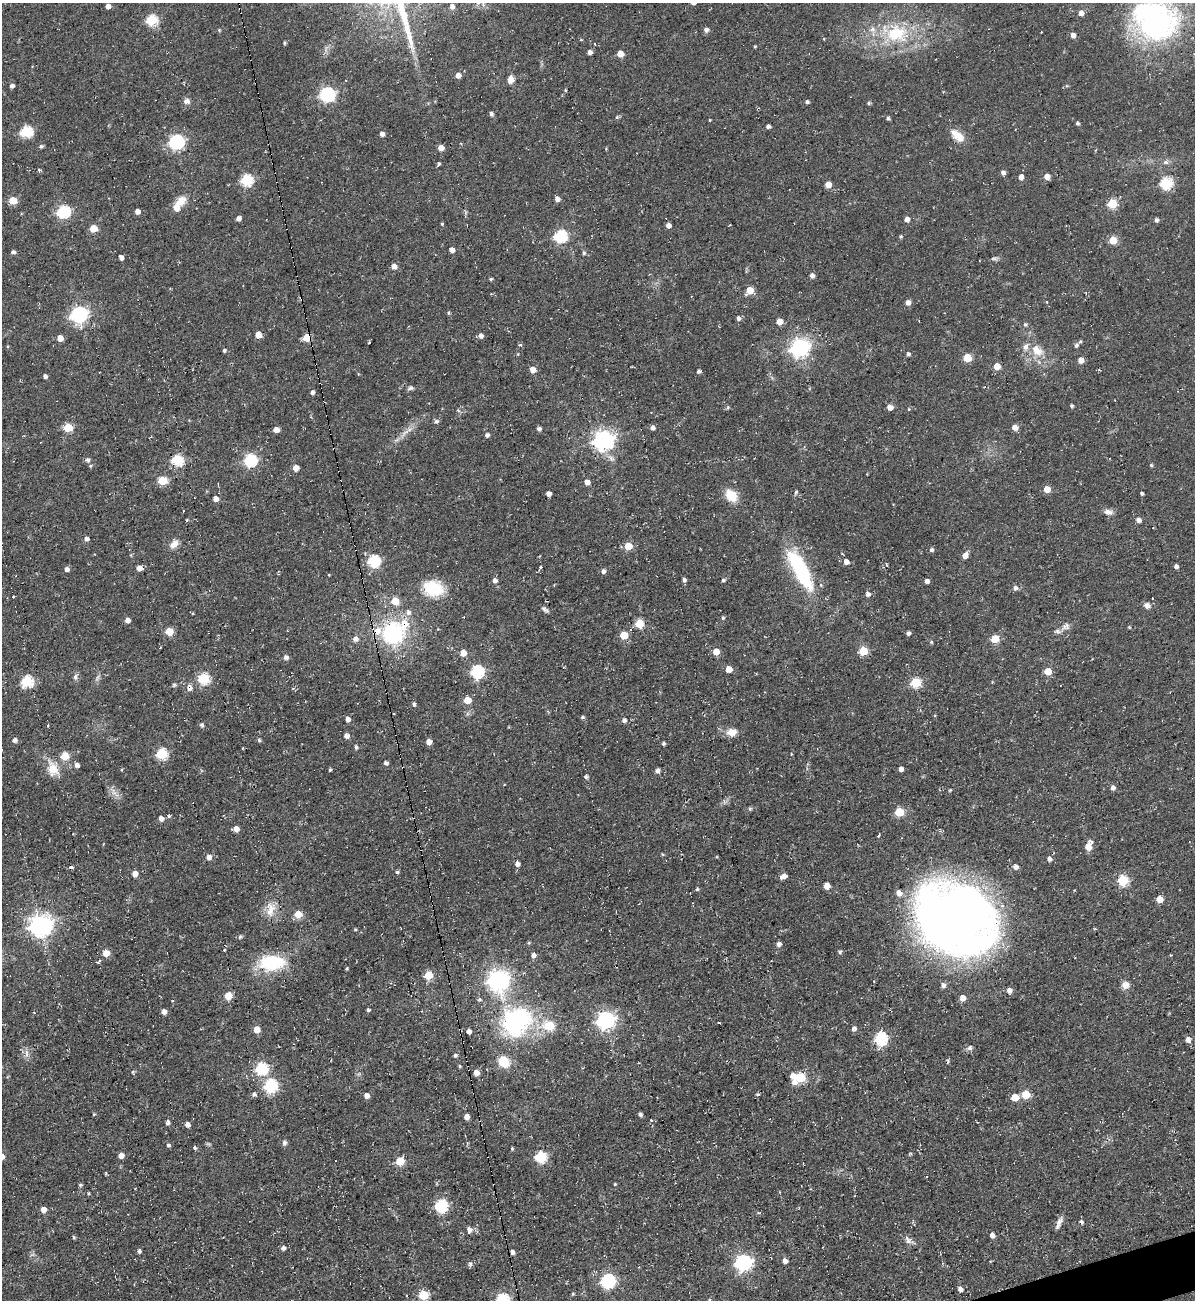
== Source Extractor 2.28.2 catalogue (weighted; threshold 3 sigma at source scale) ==
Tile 6 of 4 x 4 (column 2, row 2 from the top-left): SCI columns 1454-2646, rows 2632-3929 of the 5180 x 5227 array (HDU 1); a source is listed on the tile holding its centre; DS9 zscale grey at full resolution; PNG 1197 x 1302 px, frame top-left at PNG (2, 3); no overlay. Shown black and unused: <1% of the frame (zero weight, under 2 of 3 exposures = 2% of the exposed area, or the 3 px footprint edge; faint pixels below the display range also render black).
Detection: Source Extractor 2.28.2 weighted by HDU 2 'WHT'; one run over the whole footprint, this tile lists its part. Background 0.0433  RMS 0.0078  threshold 0.0349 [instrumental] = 3 sigma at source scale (4.5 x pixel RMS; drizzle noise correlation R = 1.50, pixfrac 1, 0.05/0.05 arcsec/px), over >= 5 px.
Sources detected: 323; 3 too faint to see at this stretch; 3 inside a brighter object's white glare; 11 cosmic-ray / hot-pixel residue — not listed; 7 inside a brighter listed object's ellipse — not listed separately; the other 299 listed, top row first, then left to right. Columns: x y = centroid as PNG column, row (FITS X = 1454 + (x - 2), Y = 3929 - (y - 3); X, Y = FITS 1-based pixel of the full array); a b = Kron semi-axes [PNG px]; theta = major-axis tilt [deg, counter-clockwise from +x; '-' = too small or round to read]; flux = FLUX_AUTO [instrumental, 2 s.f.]
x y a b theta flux
693 3 5 5 - 3.1
108 6 5 4 - 4.6
452 6 6 6 - 3.4
1081 13 5 5 - 5.5
151 20 6 5 - 64
1155 21 57 49 15 170
219 30 5 3 - 0.79
706 30 6 5 - 2.8
897 34 33 24 0 47
1073 35 5 5 - 3.3
824 39 5 3 - 0.6
284 43 4 3 - 1.2
755 46 3 3 - 0.73
589 52 4 4 - 3.6
620 54 5 5 - 10
458 75 5 4 - 5.4
510 79 8 6 78 5.2
12 86 4 4 - 3
565 90 4 3 - 0.75
327 94 7 6 - 170
187 101 8 7 - 3.1
807 102 4 4 - 1.6
869 103 4 4 - 1.2
491 114 5 4 - 2
617 117 5 5 - 1.2
888 118 4 4 - 1.4
710 120 4 3 - 0.55
1077 123 4 4 - 1.5
768 126 4 3 - 2.5
26 132 6 5 - 74
382 134 5 5 - 3.3
958 136 17 10 -51 10
176 142 7 6 - 170
41 146 5 4 - 1.5
441 148 5 4 - 5.6
1166 162 8 6 -1 2.3
439 164 5 4 - 1
1003 173 5 4 - 3.2
1021 177 5 4 - 4.5
1047 177 5 5 - 6.4
246 180 6 6 - 75
1166 183 6 6 - 76
828 185 5 5 - 8.3
557 199 5 4 - 3.9
13 201 5 5 - 20
180 201 16 11 34 8.5
1112 204 5 5 - 38
63 211 6 6 - 100
137 212 4 4 - 5.6
238 218 4 4 - 4
907 219 4 4 - 4.3
1156 220 4 4 - 2.2
442 224 4 4 - 0.81
668 225 4 4 - 4.1
93 228 5 5 - 17
560 236 6 6 - 110
901 237 5 5 - 1
1113 240 5 5 - 20
452 250 5 4 - 4.3
13 252 4 4 - 2.2
584 253 5 5 - 1.3
121 257 4 4 - 3.7
994 258 11 4 0 1.7
394 266 5 5 - 4.5
812 276 5 5 - 3.2
491 279 3 3 - 1.4
750 290 5 5 - 18
908 303 5 5 - 4.2
448 313 4 4 - 1.1
79 314 7 6 - 230
738 318 6 5 - 2.3
780 322 5 5 - 10
1025 324 6 4 -73 1.3
258 335 5 5 - 12
481 336 5 5 - 3.1
60 338 5 5 - 7.2
307 338 6 5 - 23
520 345 5 4 - 1.3
1076 345 7 5 69 2.1
7 346 5 3 - 0.72
799 348 7 7 - 290
224 350 4 4 - 1.6
1037 351 20 13 -39 13
908 354 5 4 - 1.7
967 358 5 5 - 25
1081 360 5 4 - 7
997 366 5 5 - 11
533 370 5 5 - 6.7
699 371 4 4 - 1.9
45 376 4 4 - 2.3
411 388 9 5 14 1.9
312 392 4 4 - 2.2
1072 406 4 3 - 1.3
890 407 5 4 - 6
909 409 5 4 - 0.71
436 421 6 5 - 1.9
1015 427 5 4 - 6.4
68 428 5 5 - 33
653 428 5 5 - 2.2
276 429 5 4 - 6.7
539 429 4 4 - 2.4
404 433 16 6 42 5.5
487 435 5 4 - 2.4
603 440 7 7 - 440
87 460 6 5 - 2
177 460 6 5 - 71
250 460 6 6 - 96
1151 465 4 4 - 0.99
296 468 5 5 - 7.6
162 480 5 5 - 33
587 482 5 5 - 4.7
1047 489 5 5 - 11
796 492 6 4 68 1.1
1142 493 3 3 - 1.4
549 494 4 4 - 3.4
731 495 17 12 -46 13
215 499 4 4 - 5.6
1108 512 11 7 -16 4
187 520 4 3 - 0.77
1138 520 5 5 - 3.7
86 539 6 5 - 2.4
174 544 11 7 41 6.1
628 546 5 5 - 17
931 550 5 5 - 1.9
131 555 5 3 - 0.75
965 555 8 5 59 5.1
374 561 6 6 - 84
846 562 5 5 - 4.8
1176 566 4 4 - 2.4
540 567 3 3 - 2.5
139 568 5 4 - 5.1
67 569 5 5 - 2.7
800 570 57 16 -61 65
603 571 4 4 - 2.8
329 575 3 2 - 0.53
684 580 5 4 - 1.9
723 580 4 4 - 1.7
495 581 6 6 - 3.1
927 581 4 4 - 3.1
433 588 24 18 -10 26
1015 588 6 5 - 2.9
868 594 5 5 - 3.1
13 597 3 3 - 2
395 601 5 5 - 15
1147 605 8 8 - 3.4
545 610 9 5 -39 2.1
723 618 5 4 - 1.3
127 620 4 4 - 4.6
639 624 5 5 - 32
1066 626 11 8 51 3.8
1129 627 5 3 - 0.68
169 631 5 5 - 18
393 633 28 27 - 69
908 633 4 4 - 2.3
624 635 5 5 - 20
355 639 6 5 - 4
995 639 5 5 - 23
931 642 5 4 - 0.94
863 651 5 5 - 32
716 652 5 5 - 9.9
463 653 5 5 - 8
286 657 6 5 - 2.4
729 669 5 5 - 9.4
1048 671 5 5 - 13
477 672 6 6 - 110
75 677 9 6 89 2.2
203 679 6 6 - 66
27 681 6 6 - 74
916 683 5 5 - 50
174 685 6 4 69 1.2
190 688 9 7 -88 3.6
467 700 5 5 - 13
414 704 5 4 - 1.6
582 717 5 4 - 1.3
348 719 5 4 - 3.8
624 720 5 5 - 2.4
201 725 5 5 - 1.8
732 732 12 9 12 7.3
346 736 5 5 - 3.8
15 740 7 5 65 2
259 740 5 5 - 1.2
429 742 5 5 - 5.8
663 743 4 4 - 1.5
356 747 6 4 -81 1.1
161 754 6 5 - 64
791 754 4 2 - 0.62
65 756 5 5 - 26
386 763 5 4 - 2.3
77 765 6 6 - 3
53 768 21 12 -76 12
901 769 4 4 - 3.4
657 771 5 4 - 2.9
586 777 4 4 - 1.8
1113 788 5 5 - 2.6
750 809 5 5 - 1.4
899 812 5 5 - 33
169 816 4 4 - 1.2
161 818 5 5 - 4
236 829 6 5 - 4.3
879 835 6 3 60 1
1088 846 8 5 70 11
208 857 6 6 - 3.5
1049 859 5 5 - 2.9
517 864 5 5 - 3.2
71 867 6 3 -14 1.3
1016 867 6 6 - 3.5
397 872 5 4 - 1.1
135 874 5 5 - 5.4
783 876 8 5 26 4.6
1123 881 5 5 - 58
827 886 5 5 - 9.1
697 889 5 4 - 1
899 893 6 5 - 6.2
1160 899 5 5 - 12
271 909 22 12 74 11
298 914 5 5 - 15
956 918 51 46 -13 1000
40 925 9 8 - 470
355 929 4 3 - 0.77
240 936 5 5 - 1.5
529 943 4 4 - 0.87
779 944 6 5 - 2.6
840 952 5 4 - 1.3
106 953 5 5 - 10
533 955 5 5 - 3.1
99 961 4 3 - 2.4
272 963 28 15 4 46
346 968 3 3 - 0.96
429 975 5 5 - 26
498 980 8 8 - 500
943 985 6 5 - 2.6
1125 985 9 8 - 5.5
1009 990 6 6 - 3.3
228 996 5 5 - 19
963 998 6 6 - 4.6
172 1001 3 2 - 0.65
368 1010 4 4 - 1.5
164 1012 4 4 - 4.6
515 1020 36 27 28 99
606 1020 7 7 - 310
549 1026 6 5 - 37
257 1029 5 5 - 8.6
855 1029 8 6 86 2
469 1032 5 5 - 2.4
881 1039 6 6 - 100
1188 1040 5 5 - 4.7
969 1048 8 6 19 2.3
27 1053 14 4 -90 2.9
455 1055 4 4 - 1.8
504 1061 15 12 -49 13
460 1066 4 3 - 0.92
261 1068 6 6 - 84
476 1073 5 4 - 5.6
793 1076 5 5 - 5.4
800 1078 5 5 - 41
794 1082 6 6 - 4.2
271 1086 6 6 - 100
254 1094 5 5 - 2
758 1094 5 3 - 0.99
367 1095 5 5 - 3.9
1026 1095 5 5 - 25
1015 1097 5 5 - 15
94 1114 4 4 - 0.75
640 1114 4 4 - 2.2
466 1117 5 4 - 4.2
168 1122 6 5 - 2.1
187 1125 5 4 - 4.4
284 1142 6 5 - 2.3
168 1145 5 4 - 1.8
194 1148 3 3 - 14
512 1148 4 3 - 0.95
121 1155 5 4 - 5.5
2 1157 5 5 - 3.7
541 1157 6 6 - 72
400 1161 5 5 - 26
615 1184 3 3 - 0.83
80 1185 5 4 - 1.1
88 1193 4 3 - 0.79
441 1206 6 6 - 99
43 1210 5 5 - 5.6
759 1213 4 3 - 0.93
1081 1222 6 5 - 1.6
1059 1223 15 6 66 3.8
469 1230 6 6 - 3.8
992 1235 5 4 - 4.2
74 1237 5 4 - 1.1
909 1240 18 7 -35 4
283 1248 5 5 - 3
139 1251 5 4 - 1.6
512 1252 4 3 - 2.5
785 1261 5 5 - 3.7
743 1262 7 7 - 240
470 1264 8 3 89 1.3
608 1281 6 6 - 150
960 1289 5 4 - 3.6
573 1294 4 4 - 1.1
423 1295 5 5 - 39
502 1300 6 6 - 110
710 1300 5 3 - 0.68
Overlapping masked pixels (flux is a lower limit): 2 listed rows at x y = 307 338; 393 633
Isophote crosses this tile's border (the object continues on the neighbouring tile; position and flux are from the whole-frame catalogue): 5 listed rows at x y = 693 3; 1155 21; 2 1157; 502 1300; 710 1300
Unlisted compact peaks at least as high as the median listed source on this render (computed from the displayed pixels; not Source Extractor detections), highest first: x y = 330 770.